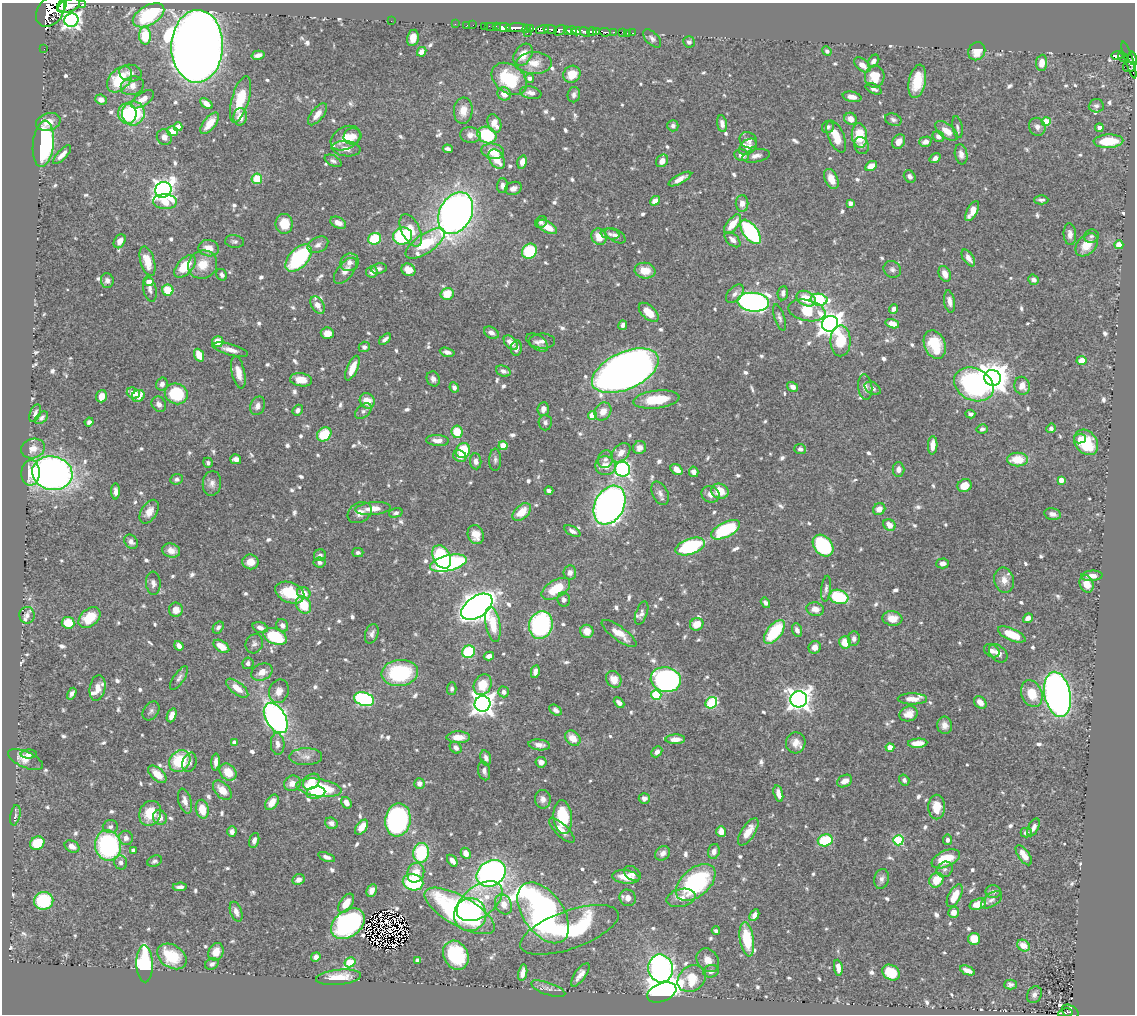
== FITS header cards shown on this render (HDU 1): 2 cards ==
NAXIS1  =                 1133
NAXIS2  =                 1012

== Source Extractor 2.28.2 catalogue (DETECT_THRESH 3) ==
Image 1133 x 1012 px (HDU 1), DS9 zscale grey, 1 PNG px = 1 image px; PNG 1137 x 1016 px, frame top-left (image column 1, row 1012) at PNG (2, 3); each listed source drawn as its Kron ellipse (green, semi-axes under 4 px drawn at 4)
Background 0.803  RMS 0.016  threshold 0.0468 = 3 sigma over >= 5 px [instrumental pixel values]
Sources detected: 860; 8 with non-positive FLUX_AUTO (blend fragments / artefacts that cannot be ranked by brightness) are neither listed nor drawn; of the other 852, the 500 brightest by FLUX_AUTO listed and drawn (352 fainter detections omitted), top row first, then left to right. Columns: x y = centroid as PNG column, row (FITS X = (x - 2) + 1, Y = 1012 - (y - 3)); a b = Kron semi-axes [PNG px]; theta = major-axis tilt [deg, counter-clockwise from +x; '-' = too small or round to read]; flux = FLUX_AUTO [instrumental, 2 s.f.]
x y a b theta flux
83 4 4 3 - 72
62 5 7 3 67 480
69 6 12 6 23 1600
50 11 17 12 53 4100
149 15 17 9 30 85
71 20 7 6 - 470
391 21 2 2 - 34
455 24 2 2 - 9.9
467 25 2 2 - 8.8
473 25 2 2 - 15
484 26 2 2 - 11
490 26 6 2 0 29
496 26 3 2 - 23
503 27 8 4 -7 690
516 28 10 3 2 1100
527 28 3 2 - 30
530 28 3 2 - 53
542 29 6 3 16 62
550 29 7 3 -6 190
560 30 6 4 36 180
572 30 5 3 - 820
567 31 3 3 - 170
577 31 4 4 - 460
596 31 4 3 - 310
585 32 6 3 -39 410
592 32 4 3 - 690
605 32 6 3 -7 140
613 32 3 2 - 72
623 32 3 3 - 34
527 33 2 2 - 12
627 33 2 2 - 7.5
632 33 3 2 - 8.7
145 36 9 6 -88 37
413 38 8 6 79 9.1
652 38 11 6 -44 3.8
689 42 6 5 - 3.5
197 46 36 26 88 3400
44 49 2 2 - 8.6
827 51 5 4 - 3
977 51 9 8 - 15
422 52 5 4 - 7
258 55 6 4 14 4.5
523 55 12 8 58 13
1117 55 6 3 -1 120
1123 57 6 3 -58 89
1133 58 7 3 -75 300
1129 60 19 3 -71 100
874 61 7 5 54 5
534 63 17 11 1 15
1042 63 8 5 85 11
862 65 9 5 -40 9.6
1129 67 6 5 - 71
130 73 11 8 -10 6.5
572 74 9 8 - 16
875 77 11 10 - 22
530 78 4 4 - 4.5
119 79 15 10 47 50
509 79 19 14 -38 61
917 81 17 8 78 26
132 86 12 9 20 10
874 89 8 5 -27 4.2
531 93 11 6 -12 5.6
504 94 7 6 - 11
574 95 8 6 77 3.9
852 97 9 5 -12 7.8
143 99 13 6 34 10
240 99 24 8 74 31
101 100 6 5 - 5.8
206 104 7 4 -37 7
1096 106 7 6 - 3.3
463 111 13 9 84 11
133 113 12 11 - 68
127 114 10 9 - 42
317 114 13 6 51 8.9
240 117 9 6 88 11
851 119 6 6 - 8.6
893 120 8 6 -21 3.1
48 122 12 8 15 11
1046 122 4 4 - 32
210 123 13 6 51 16
494 123 9 6 -68 9.8
722 124 8 5 -81 6.1
673 126 6 5 - 3.4
178 127 4 4 - 10
828 127 6 6 - 3.3
957 127 11 5 -81 3.3
1037 127 9 8 - 5.3
1099 128 4 4 - 5.9
173 131 5 5 - 20
947 131 13 7 -36 15
470 135 10 8 -6 6.5
487 135 10 8 -26 68
352 136 9 8 - 6.6
859 136 12 7 -84 34
164 137 8 7 - 6.6
836 137 17 8 -65 18
938 137 6 5 - 4.6
345 138 16 11 29 19
748 140 9 7 -34 5.3
1108 141 15 6 3 36
899 142 8 6 57 10
925 142 6 5 - 6.7
43 144 23 10 84 130
861 146 9 7 -70 3.6
748 147 10 7 41 6.1
346 149 14 7 -5 8
448 149 5 4 - 3.1
493 151 11 7 -12 16
961 154 10 6 -80 5.4
62 155 12 4 46 7.1
742 155 7 6 - 8
756 156 14 6 10 5.7
935 158 6 4 35 3.9
497 159 10 7 -58 21
333 161 9 5 -29 3.1
662 161 7 5 52 7.6
522 162 7 4 75 8
871 166 6 4 30 15
910 176 7 5 -51 3.8
257 179 5 5 - 29
680 179 12 4 28 8.3
831 179 11 6 -66 12
502 186 7 5 89 4.1
513 188 8 6 20 6.1
163 190 8 7 - 730
1041 200 7 4 -1 3.1
655 201 5 4 - 7.8
165 202 12 7 -3 19
742 203 8 6 89 6.1
850 203 4 4 - 6.2
972 211 11 5 61 11
456 213 22 16 62 790
541 222 6 5 - 3.5
338 223 8 5 -26 7.3
284 224 10 8 -87 21
732 224 11 5 51 18
547 227 11 5 -30 16
411 230 17 9 -64 18
750 232 14 7 -53 150
610 234 9 5 -10 3.8
1070 234 11 6 -86 5.6
402 236 9 8 - 87
615 236 11 6 -29 4.8
1091 236 7 6 - 2.9
599 237 8 7 - 17
375 239 7 5 24 48
732 240 9 5 -43 6.2
120 241 7 5 57 6.5
235 241 9 6 -7 3
425 244 23 9 35 51
318 245 11 7 28 5.5
1087 245 13 9 47 18
1119 245 4 4 - 22
209 248 10 8 -9 11
529 251 8 7 - 60
299 258 16 9 47 110
968 258 9 5 -56 7.2
147 261 15 7 -74 20
349 262 9 8 - 5.8
203 264 15 13 35 20
185 266 14 7 47 32
379 268 8 5 10 3.2
892 269 9 8 - 3.7
408 270 7 6 - 15
345 271 15 8 51 8.4
645 271 10 8 -8 16
372 272 6 5 - 7.3
945 274 8 6 -65 9.2
222 275 6 5 - 3.1
107 280 7 6 - 4.1
1034 280 5 4 - 4.6
149 282 4 4 - 12
150 289 13 6 -79 5.1
168 290 6 5 - 28
783 293 7 5 83 3.8
447 294 7 6 - 21
735 294 11 6 47 4.9
806 299 10 7 -26 23
819 300 8 6 -10 110
753 302 16 9 -5 410
950 302 11 5 -80 6.1
318 305 9 6 -59 10
894 309 5 4 - 5
807 310 19 10 -12 35
649 312 12 6 -44 17
779 317 13 5 -73 3.7
830 324 8 7 - 1100
892 324 7 4 -15 8.5
623 325 5 4 - 4.1
327 333 7 5 -7 9.6
491 333 8 5 -29 5.4
385 339 7 3 43 3.4
542 341 13 7 -1 5.2
840 341 15 10 89 31
218 342 6 5 - 17
537 342 12 7 -35 4.9
511 343 9 5 -45 10
935 345 15 10 -68 31
364 347 6 5 - 2.9
516 348 8 5 82 5.1
230 350 18 5 -15 9.2
447 352 7 4 -15 4.8
199 355 7 5 -67 16
1081 361 5 4 - 14
352 368 13 5 66 15
503 371 7 5 -20 4.7
625 371 35 18 24 1700
238 372 16 6 -78 12
992 378 8 8 - 1700
433 379 7 6 - 4.8
301 380 11 6 -9 14
162 384 6 6 - 5.5
974 384 21 16 -27 220
1022 386 9 7 -76 8.9
454 387 5 4 - 3.9
793 387 6 4 -33 4.7
865 387 13 7 -83 5.8
873 388 9 5 -30 3.9
133 393 6 5 - 12
176 394 11 10 - 60
101 396 6 5 - 8.4
138 396 7 5 37 13
656 400 23 9 6 34
367 401 8 7 - 17
159 404 8 6 -55 5.4
258 406 9 7 65 6.2
543 409 7 5 84 5.7
298 410 6 5 - 3.8
363 411 10 6 41 3.1
603 411 9 8 - 11
35 413 9 5 68 3.9
970 414 5 4 - 3.9
592 415 4 4 - 24
42 418 8 5 42 3
89 422 4 4 - 3.6
545 423 7 6 - 3.1
1051 428 5 4 - 3.5
982 429 5 4 - 3.5
457 432 6 5 - 27
324 434 8 6 42 43
1080 439 6 5 - 4.2
437 440 11 5 -3 7.2
1086 442 14 11 -52 38
933 445 9 5 88 9.5
503 446 4 4 - 24
33 448 12 9 20 9.4
640 448 7 6 - 7.2
800 449 6 5 - 3.9
463 451 8 7 - 43
621 453 11 7 46 8.9
460 456 7 5 -26 7.3
236 459 5 5 - 4.4
605 459 9 7 70 4.9
1018 459 10 7 0 25
495 460 11 6 89 3.3
476 461 8 5 -83 4.4
208 463 5 4 - 3.1
605 466 10 9 - 13
622 469 7 7 - 220
898 469 7 6 - 5.6
677 470 7 5 -38 8.6
694 472 5 5 - 3.9
30 473 13 9 87 19
52 473 20 16 -11 540
177 479 6 5 - 3
1061 480 4 4 - 9.5
212 483 12 9 83 6.2
964 486 7 6 - 16
116 491 8 4 90 4.6
549 491 4 4 - 3.4
720 491 9 7 -21 18
660 493 12 7 -64 5.4
710 494 9 8 - 6.6
609 505 20 14 63 660
373 509 18 6 4 13
879 509 6 5 - 8.2
149 512 13 7 58 9.4
522 512 11 7 42 17
360 513 13 10 31 7.4
396 513 7 4 16 3
1053 514 8 5 -12 4.9
889 525 6 5 - 10
726 530 15 7 27 80
572 531 9 4 -30 4
476 535 9 8 - 15
131 542 8 6 -46 4
823 545 12 9 -50 100
690 546 15 8 19 86
171 551 9 7 -17 7.6
358 552 5 4 - 2.9
320 555 6 6 - 4.1
442 557 12 8 -62 65
251 562 8 7 - 12
320 562 6 5 - 4.5
448 563 19 7 14 240
942 563 6 5 - 5.9
570 572 7 6 - 5.3
1092 576 11 5 4 9
1004 580 13 9 -76 9.2
153 583 11 7 -85 4.8
1087 584 9 6 -69 13
556 589 16 8 31 32
826 589 13 5 83 3.7
290 593 15 10 -23 40
304 593 7 6 - 9
839 597 9 7 -18 60
564 600 7 6 - 3.7
765 603 5 4 - 3.8
304 605 9 7 -62 26
477 607 17 10 35 1400
815 609 9 6 -10 8.8
176 610 7 7 - 8.4
641 613 12 5 69 4.1
27 615 8 7 - 3.9
89 617 12 8 41 28
892 618 10 7 -8 12
1028 618 5 4 - 7.4
68 623 6 6 - 20
697 624 7 6 - 14
282 625 6 5 - 4.7
493 625 18 7 -80 26
541 625 14 11 73 170
218 627 6 5 - 3.4
260 627 8 5 -19 5.3
797 630 7 5 -66 4.7
587 631 6 6 - 12
774 632 14 7 52 57
619 633 21 7 -36 14
372 634 10 6 72 4.4
1012 634 15 6 -23 27
275 636 12 7 -22 53
854 639 7 6 - 4.5
845 642 6 5 - 18
254 644 10 8 65 4.1
179 646 5 4 - 5.7
221 646 9 5 -34 16
815 647 6 6 - 7.2
992 651 8 6 -31 5.1
468 652 6 6 - 50
998 653 11 7 -44 6.5
489 656 5 4 - 5.2
248 663 6 5 - 4.1
262 672 11 8 24 9.3
535 672 6 4 79 4.7
400 673 18 13 7 89
179 678 14 5 55 4.1
614 679 9 7 -59 13
666 680 15 12 -13 280
483 685 11 8 63 25
97 688 13 7 80 12
237 688 13 6 -38 12
452 689 6 4 89 2.9
279 691 12 9 70 7.6
504 692 5 5 - 4.4
72 694 6 4 61 3.4
1032 694 14 10 -68 21
1057 694 23 13 -78 540
656 695 5 5 - 59
364 699 10 6 -17 150
799 699 8 8 - 780
912 699 15 5 0 9.9
980 702 7 5 -43 8.2
619 703 6 4 -43 4.9
711 703 6 5 - 69
483 704 8 7 - 840
555 710 7 5 -32 3.8
151 711 10 7 55 3.4
909 714 9 7 17 9.3
172 715 7 4 70 9.2
276 718 16 10 -60 350
945 725 9 7 -81 6.4
458 737 11 6 0 12
573 738 8 6 -44 12
675 739 10 4 1 9
235 742 4 4 - 6.2
796 743 10 10 - 9.7
918 743 10 4 4 14
278 744 11 7 -87 5.3
539 745 11 5 -7 5.8
890 747 4 4 - 19
456 748 6 5 - 5.2
657 752 6 4 46 4.6
29 754 8 4 3 9.6
306 757 16 8 1 7.4
486 758 8 5 -73 4.9
25 760 19 8 -24 8.9
180 761 12 9 47 58
189 762 10 6 72 3.9
216 762 8 4 87 5.8
541 762 6 5 - 6.1
484 771 9 6 -77 4.1
228 772 9 7 -45 19
157 774 11 6 -43 15
904 780 6 5 - 3
845 781 8 5 29 7.4
311 782 9 6 41 15
292 783 8 7 - 9.1
419 783 5 5 - 5.4
319 788 23 8 -9 78
222 790 11 7 -47 13
316 793 9 6 9 17
778 794 8 4 -75 7.2
644 798 5 5 - 4.1
543 799 9 8 - 5
185 801 13 6 -74 7.5
272 802 9 5 54 12
346 803 6 4 -58 7.3
937 807 12 8 90 17
202 809 9 6 -78 19
150 813 13 10 63 31
15 815 10 5 78 3.5
563 817 17 9 -84 49
160 818 7 6 - 9
398 820 16 12 81 280
331 823 6 5 - 4.4
110 827 7 6 - 3.3
362 827 8 5 52 14
1033 827 9 5 64 4.5
562 830 16 6 -44 9.4
232 832 5 4 - 4.6
721 832 5 5 - 13
748 832 16 7 57 15
1026 833 5 5 - 3.6
126 838 7 6 - 5.4
254 840 8 5 74 4.7
825 840 7 6 - 55
898 840 5 5 - 83
947 840 5 4 - 3.4
37 843 7 6 - 31
72 846 8 5 -26 6
108 846 15 13 -72 160
133 850 4 4 - 2.9
714 851 7 5 75 5.6
421 853 10 7 82 67
466 853 6 4 -60 8.2
663 853 8 6 39 5.8
1024 855 12 5 -55 12
326 857 9 4 -20 4.5
946 859 15 8 25 34
155 861 7 5 24 3
452 861 6 4 -52 6
121 862 7 6 - 3.9
945 869 8 7 - 3.9
416 873 10 8 67 17
491 873 15 12 35 390
632 873 9 6 -34 4.6
626 877 14 6 -7 18
882 879 10 7 75 4.5
298 880 6 5 - 6
936 880 8 6 56 21
413 882 10 8 -13 78
696 883 23 14 40 130
180 887 7 4 5 4
372 890 6 5 - 5.7
993 891 7 6 - 3.3
955 896 12 6 62 20
628 898 8 8 - 7.8
681 898 15 9 13 9.3
992 900 12 6 35 4
44 901 10 9 - 62
480 901 26 15 37 40
346 903 11 6 56 14
504 904 10 8 -61 12
978 904 8 5 17 14
459 911 39 15 -29 220
236 912 10 5 -70 6.4
954 912 5 5 - 7.5
543 913 34 20 -55 570
470 915 16 16 - 210
754 915 6 4 63 6.4
348 924 19 13 38 190
569 930 52 19 19 110
716 931 4 3 - 3
747 939 17 7 -81 47
974 939 6 6 - 15
1023 946 7 5 -32 11
216 952 9 7 62 13
456 955 15 12 -61 70
172 956 16 11 -33 39
316 957 5 4 - 5.2
418 960 4 4 - 3.1
708 960 13 10 -53 11
350 962 5 4 - 45
145 964 18 8 -88 130
212 964 7 5 28 3.4
661 968 14 12 -77 450
838 968 8 4 -82 6.1
967 970 8 4 -22 6.1
711 971 8 6 14 4.4
523 973 8 4 79 6.3
891 973 9 7 -36 34
580 975 14 5 54 7.5
339 977 22 7 6 23
692 979 15 12 37 36
1010 985 6 5 - 3
548 989 18 6 -19 6
662 992 15 9 21 590
1034 995 9 7 57 4.4
1070 1012 9 6 -34 68
1065 1013 7 3 5 57
At the frame edge (FLAGS 8, measured only in part): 4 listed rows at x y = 83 4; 62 5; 1133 58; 1065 1013
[352 fainter detections neither listed nor drawn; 8 non-positive-flux detections neither listed nor drawn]